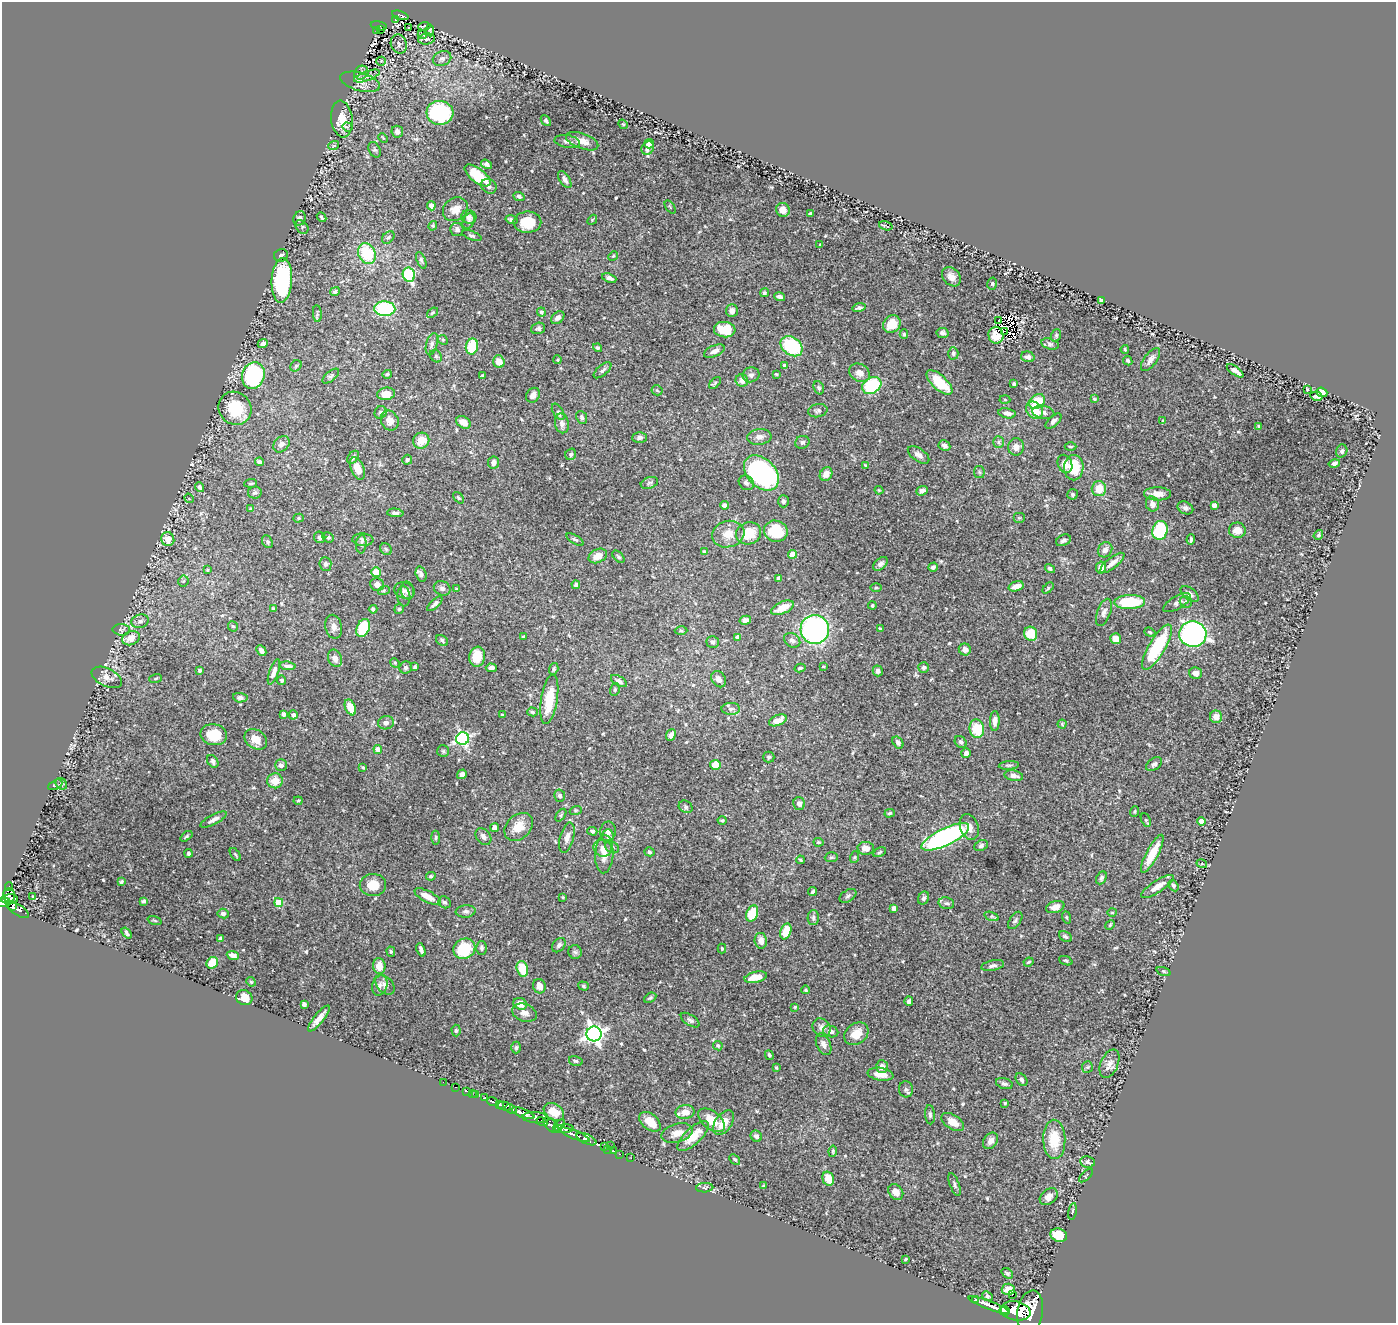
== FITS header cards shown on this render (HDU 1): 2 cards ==
NAXIS1  =                 1394
NAXIS2  =                 1321

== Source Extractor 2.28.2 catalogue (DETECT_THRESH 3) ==
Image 1394 x 1321 px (HDU 1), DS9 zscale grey, 1 PNG px = 1 image px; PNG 1398 x 1325 px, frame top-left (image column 1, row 1321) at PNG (2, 2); each listed source drawn as its Kron ellipse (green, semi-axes under 4 px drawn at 4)
Background 0.654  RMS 0.023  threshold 0.0682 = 3 sigma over >= 5 px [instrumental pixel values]
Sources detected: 565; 3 with non-positive FLUX_AUTO (blend fragments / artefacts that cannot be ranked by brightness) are neither listed nor drawn; of the other 562, the 500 brightest by FLUX_AUTO listed and drawn (62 fainter detections omitted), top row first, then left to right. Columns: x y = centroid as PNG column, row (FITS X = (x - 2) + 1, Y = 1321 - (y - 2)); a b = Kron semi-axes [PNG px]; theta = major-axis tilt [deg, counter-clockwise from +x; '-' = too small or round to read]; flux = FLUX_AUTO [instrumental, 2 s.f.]
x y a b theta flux
400 15 8 4 -16 51
396 19 3 2 - 6.2
379 26 8 4 -12 120
424 26 6 3 7 2.3
408 27 3 3 - 4.6
380 29 4 2 - 23
376 30 3 2 - 7.9
430 30 6 3 -84 3.5
422 35 4 3 - 2.2
426 39 8 5 8 3.4
399 44 9 8 - 5.4
442 58 9 7 22 6.3
381 61 4 4 - 1.7
361 73 7 6 - 5.3
367 76 13 5 19 4.5
360 82 21 9 -15 13
440 113 13 12 - 160
342 119 18 10 -83 26
546 121 6 4 -47 2.9
623 124 5 4 - 1.7
347 127 5 4 - 2.3
397 132 6 5 - 7
383 138 5 3 - 1.6
567 141 13 6 -11 6.2
582 141 17 7 -20 17
649 144 5 4 - 8.1
334 145 5 3 - 1.6
648 148 7 6 - 9.9
375 150 8 5 -64 3.4
487 164 6 4 -36 5.2
478 175 15 7 -37 46
565 179 10 5 -58 5.9
489 186 8 6 -34 4.8
519 196 5 4 - 3
431 206 5 4 - 8.3
670 207 7 4 -53 1.9
455 209 13 11 36 15
783 210 7 6 - 9.9
810 214 3 3 - 2
322 217 5 3 - 2.7
469 217 7 6 - 4.8
300 218 7 6 - 5.7
511 220 6 4 -14 4
592 220 5 4 - 1.7
469 221 8 5 66 3.4
527 222 14 10 1 39
433 226 5 4 - 2
886 226 7 2 -17 1.9
302 227 7 5 -46 3.2
457 229 7 6 - 4.3
472 236 10 4 -20 3
388 237 7 5 46 3.1
820 245 4 3 - 1.8
367 254 11 8 -66 68
281 255 7 6 - 4
613 256 5 4 - 1.8
421 260 9 4 -68 3.1
409 275 7 6 - 110
951 277 11 8 -49 12
609 278 7 4 -21 5.7
282 280 22 10 87 200
992 284 6 5 - 2.5
335 291 5 4 - 3.3
764 293 4 4 - 2.8
780 297 5 4 - 4.8
1101 300 3 3 - 2.4
859 308 7 4 14 3.5
385 309 10 7 -2 110
732 310 6 6 - 7
541 312 4 4 - 4.1
433 313 6 3 37 2.1
317 314 8 3 -86 2.2
558 318 7 5 42 5.9
999 320 2 2 - 2.5
892 324 9 8 - 27
538 328 7 5 18 4.1
725 330 11 7 -5 45
1005 331 4 3 - 1.7
942 333 6 5 - 4.3
904 334 5 4 - 2
996 335 8 7 - 18
1056 335 6 5 - 2.3
443 340 5 4 - 1.8
263 344 5 3 - 3.6
432 344 11 5 75 4.9
1050 344 9 5 -15 3.7
472 346 8 6 77 61
792 346 12 8 -36 100
598 348 4 4 - 2.6
1125 349 4 3 - 1.7
714 351 11 5 23 6.7
953 353 6 5 - 3.3
436 356 7 5 -47 2.6
1028 357 7 5 -16 5.6
1150 359 13 6 53 8.3
558 360 4 4 - 1.9
1128 361 5 4 - 2.3
499 362 6 5 - 18
296 366 6 5 - 2.1
785 366 4 4 - 5.6
603 370 11 5 41 4.5
1235 371 10 4 -35 7.8
859 373 11 8 -31 11
387 374 4 4 - 2.5
776 374 3 3 - 1.7
253 375 13 11 72 170
751 375 8 7 - 5.6
331 376 10 5 40 3.3
483 376 4 4 - 2.3
742 381 6 6 - 11
939 382 16 7 -43 55
715 383 7 4 47 2.2
1014 384 4 3 - 3.4
872 386 10 7 32 91
819 388 7 5 -69 2.7
1307 389 3 3 - 1.9
657 390 5 5 - 2
1322 392 5 4 - 6.5
386 394 9 6 7 17
533 395 8 6 55 7.6
1316 396 6 4 -12 4.4
1005 399 5 3 - 1.7
1094 399 4 3 - 2
1037 401 8 6 38 47
235 408 17 15 -47 57
1034 410 9 7 -46 32
818 411 10 6 10 3.7
381 412 6 5 - 3.1
558 412 9 5 -59 3.7
1043 412 11 6 -10 6.3
1007 413 8 5 -11 7.1
582 417 7 5 -67 4.6
390 421 10 8 -61 11
1053 421 10 5 44 5.3
1163 421 4 3 - 1.7
463 422 8 5 -34 15
562 423 10 7 -79 8.9
1259 426 4 3 - 2.4
640 437 7 5 1 4.7
759 437 12 8 6 9.8
421 441 8 7 - 20
802 442 7 6 - 4.1
998 442 6 5 - 2.9
281 444 9 7 47 8
944 446 6 5 - 5.3
1070 446 6 3 0 1.9
1016 447 8 8 - 9.3
1342 451 6 5 - 3.8
571 454 6 5 - 3.3
919 455 12 6 -35 7.7
353 457 7 5 55 4.5
407 460 5 5 - 2.6
259 462 4 4 - 5
493 463 6 5 - 5.7
1334 463 6 4 13 4.4
1065 464 9 7 -68 10
865 465 3 3 - 1.7
357 468 12 6 -67 16
1074 468 12 9 89 47
979 472 6 5 - 2.8
761 473 20 14 -46 310
826 474 7 6 - 11
251 483 6 2 5 1.9
649 483 9 5 19 3.6
746 483 8 6 -41 5.1
200 487 5 4 - 2.9
1099 489 7 7 - 25
879 490 4 3 - 1.7
922 491 6 4 22 4.9
255 492 7 6 - 3.2
1073 494 5 5 - 2.7
1158 494 13 6 -1 15
189 498 5 4 - 1.9
459 498 7 4 -48 2.1
783 501 6 5 - 4
1152 504 7 6 - 7
724 505 4 4 - 8.9
1214 505 4 4 - 9.3
1185 508 8 6 -26 5.1
251 509 4 3 - 3.7
395 513 8 4 -4 4.6
299 518 5 4 - 2.1
1019 518 6 5 - 2
1160 530 9 7 75 90
1237 530 8 7 - 15
776 531 12 10 -21 53
749 533 13 11 21 37
728 534 16 13 16 20
1318 535 5 4 - 2.3
320 537 6 5 - 3.3
328 537 6 5 - 3
168 539 7 6 - 16
575 539 9 4 -31 2.8
1191 539 5 3 - 3
363 540 10 6 -2 4.9
1063 540 8 5 22 4
267 542 7 5 -58 2.6
361 544 9 5 85 3.7
386 549 6 5 - 2.5
1105 550 8 6 53 7.3
704 551 4 3 - 1.8
792 554 4 4 - 24
598 556 9 6 26 14
618 557 7 4 -45 2.5
1112 563 15 5 39 10
325 564 7 6 - 4.2
881 564 8 5 41 5.5
933 567 5 4 - 3.8
1050 568 5 4 - 3.6
1101 568 6 5 - 14
207 570 4 3 - 2
376 572 5 4 - 29
421 574 8 5 -73 6
779 578 4 3 - 4
183 581 5 5 - 2.2
377 585 7 6 - 9.5
576 585 4 4 - 4
1016 586 8 5 17 13
442 588 8 7 - 5.4
876 588 6 4 1 1.8
1048 588 6 4 47 2.1
456 589 4 3 - 1.9
384 590 6 4 19 2.1
408 590 9 6 -78 4.2
404 591 10 8 -18 5.9
1190 594 10 5 -37 5.5
404 596 10 6 -84 5
1130 602 15 7 2 78
1186 602 6 5 - 3
1177 603 15 6 31 7.4
435 604 9 4 43 4.5
872 605 4 4 - 2.8
782 608 12 6 23 24
274 609 4 4 - 2.6
373 609 4 3 - 3
399 609 5 4 - 2.1
1104 612 14 6 70 6.7
745 620 6 4 13 6.8
140 621 9 6 18 5.6
233 626 5 5 - 3.2
334 627 12 8 -77 8.6
363 628 9 6 67 59
815 629 14 14 - 320
880 629 3 3 - 3.1
121 630 9 5 -2 2.9
681 630 6 4 -1 2.3
1150 632 6 4 -21 2.1
1031 634 7 6 - 37
1193 634 13 13 - 510
524 636 3 3 - 2.3
738 637 4 4 - 11
131 638 9 7 22 14
1115 639 5 5 - 10
442 640 6 4 -35 3.4
792 640 9 6 -34 6
713 642 6 6 - 3.5
1157 647 26 8 60 120
965 649 6 6 - 7.7
261 651 6 4 -48 6.3
477 657 10 8 81 32
335 658 9 6 -67 9.1
395 663 5 4 - 1.6
288 666 8 3 -6 4.8
823 666 3 2 - 1.6
415 667 4 3 - 2.5
924 667 5 5 - 3.3
406 668 6 6 - 3.4
491 668 5 4 - 6
800 668 5 3 - 2.3
554 669 6 4 72 2.8
200 671 4 3 - 2.9
878 671 5 5 - 5
274 672 13 4 71 7
1196 673 6 5 - 9.7
107 677 16 9 -25 11
156 678 6 3 19 1.6
719 679 8 6 -56 8.7
282 680 5 4 - 2.3
619 681 9 4 -31 4.7
615 689 6 5 - 2.7
240 698 7 4 -5 4.3
549 699 25 8 81 47
350 707 8 5 -67 27
731 709 9 6 0 5.7
533 712 5 4 - 2.3
283 714 4 4 - 5.3
293 715 4 4 - 5.5
502 715 3 3 - 1.7
1216 717 6 6 - 11
778 720 9 5 22 18
995 721 10 5 88 7.6
386 723 8 6 10 6.5
1062 724 4 4 - 1.8
977 729 9 7 -83 47
214 735 13 10 -10 36
671 735 6 4 69 6.2
256 739 12 9 -35 20
463 739 6 6 - 320
898 742 6 5 - 5.7
961 742 6 5 - 4
378 749 4 4 - 12
443 751 6 6 - 2.6
966 753 5 4 - 6.5
769 757 6 5 - 2.5
213 761 7 5 -55 4.2
1154 764 9 5 35 4.1
281 765 6 6 - 5.7
715 765 5 5 - 22
1009 765 10 4 5 3.1
363 768 4 3 - 1.6
462 774 5 4 - 5
1014 776 9 5 -9 8.5
275 781 7 7 - 20
61 784 6 5 - 3
55 785 8 4 26 2.5
560 796 6 5 - 3.9
298 801 4 4 - 1.6
799 804 6 5 - 6.4
686 807 7 6 - 2.9
576 810 6 4 19 1.8
1135 811 5 4 - 1.9
890 813 5 3 - 2.4
561 815 7 4 54 2.2
214 820 14 5 28 7.3
722 820 4 4 - 2.1
1146 820 7 4 -64 2.3
1201 821 4 4 - 20
519 827 16 12 43 24
969 827 13 9 -71 12
495 828 4 4 - 12
592 831 5 4 - 3.1
608 831 10 8 81 7.1
186 836 7 4 38 2.2
608 836 7 6 - 3.5
483 837 9 6 -50 6.2
945 837 26 8 26 320
436 838 7 4 -87 2.5
567 838 15 7 74 9.7
818 842 5 4 - 1.9
981 846 7 5 26 3.8
612 847 7 5 -30 3.7
603 848 9 8 - 7.6
866 848 8 6 -3 13
650 852 5 4 - 2.5
879 852 7 4 28 2.4
188 853 4 4 - 2.8
235 854 7 3 -55 2
604 854 19 9 87 17
1152 854 21 6 62 42
831 857 7 5 3 2.5
855 857 6 4 71 1.7
800 860 4 3 - 1.8
1202 864 5 3 - 1.7
431 876 5 3 - 2.1
1101 878 7 5 65 3.7
121 882 3 3 - 2.5
373 885 13 11 1 24
9 886 4 2 - 18
1173 886 6 4 -57 2.9
1157 887 19 6 33 14
813 892 4 3 - 2.6
9 895 7 6 - 330
848 896 9 5 31 4
33 897 4 3 - 1.7
428 897 14 5 -27 18
563 897 3 3 - 1.6
924 898 7 5 63 4.5
9 899 9 4 3 380
144 901 4 3 - 3.1
4 902 7 5 2 400
279 902 4 4 - 40
445 902 6 5 - 3.4
946 903 8 5 -14 3.9
12 907 3 2 - 170
1055 907 9 5 16 12
894 908 4 4 - 5.9
18 909 13 5 -34 280
466 911 10 6 5 4.6
1112 912 5 4 - 2
223 913 5 5 - 4.4
752 914 8 5 69 39
992 916 7 4 -19 3
813 917 7 5 89 3.4
1066 917 6 4 -71 1.8
155 920 7 3 -19 1.9
1015 920 10 5 56 3.6
1110 925 5 4 - 1.9
786 931 8 5 69 29
127 933 6 3 -52 3.1
1065 937 7 5 -32 3.2
221 939 4 3 - 4
761 941 8 6 -80 9.9
559 945 8 6 51 4.8
482 948 7 5 -89 3.3
722 948 5 4 - 1.8
464 949 11 10 - 62
421 950 7 3 -70 4.9
391 952 5 4 - 2.3
575 952 7 6 - 3.4
233 955 6 4 -22 7
1066 961 7 4 -23 2.1
1029 962 5 3 - 2.1
212 963 6 5 - 30
379 966 8 6 -86 17
993 966 11 5 12 5
522 969 8 5 -75 36
1164 971 7 3 -19 1.9
756 977 11 5 13 25
251 982 5 4 - 2
380 985 10 7 72 6.5
385 985 11 7 -44 7
539 986 7 6 - 11
583 986 5 4 - 2.3
806 990 4 4 - 2
244 998 8 7 - 16
650 998 6 4 28 2.8
909 1001 4 4 - 4.3
304 1004 4 4 - 3.3
520 1004 7 5 -22 18
795 1007 3 3 - 2.3
524 1013 13 8 -21 9.4
319 1019 16 5 50 13
690 1020 11 5 -33 4
822 1028 10 8 -51 7.9
456 1031 6 4 -89 2.8
831 1031 8 5 -17 5.7
594 1034 7 7 - 690
856 1034 13 10 37 19
824 1044 11 7 -65 7
718 1046 5 4 - 2.5
516 1048 6 4 88 2.6
769 1055 5 3 - 2.3
576 1061 7 5 -15 2.5
1109 1064 15 8 66 10
882 1067 6 6 - 7.3
1087 1067 6 5 - 2.9
776 1068 4 3 - 1.7
881 1074 13 6 -9 16
1021 1080 7 5 -52 4
443 1082 2 2 - 10
1004 1084 8 5 -18 3.7
456 1087 3 2 - 19
906 1089 8 7 - 4.1
467 1091 3 2 - 11
472 1093 3 3 - 15
476 1095 4 3 - 47
485 1098 4 3 - 140
492 1101 5 3 - 230
1005 1103 3 3 - 1.7
500 1105 3 3 - 440
504 1106 6 4 -13 670
511 1109 6 3 -27 350
554 1112 11 8 -32 25
685 1112 9 7 10 13
523 1113 12 4 -20 2000
930 1115 9 5 -86 3.5
535 1118 13 5 -4 730
712 1120 15 9 -38 25
542 1122 5 3 - 380
650 1122 12 7 -39 23
953 1122 13 7 -32 17
724 1123 14 8 54 20
551 1125 9 5 -46 580
559 1126 7 3 50 360
564 1129 9 4 3 360
677 1133 16 9 16 15
574 1135 16 3 -22 1300
693 1136 20 8 43 28
756 1136 6 5 - 6.2
586 1139 10 5 -25 1200
1054 1139 20 11 -88 39
990 1141 9 6 53 8.8
604 1146 3 3 - 35
610 1146 3 2 - 31
607 1149 3 2 - 29
614 1151 3 2 - 11
833 1151 6 3 82 2.1
619 1154 3 2 - 21
631 1158 2 2 - 13
735 1159 6 4 -43 2.2
1088 1162 7 5 -9 3.7
1086 1176 9 3 43 1.9
828 1179 7 5 -74 22
955 1184 12 4 -69 4.4
763 1186 3 3 - 1.8
705 1188 8 4 3 2.8
896 1192 8 6 -51 14
1049 1197 10 7 40 8.9
1072 1211 8 3 78 2.5
1059 1235 8 6 -18 35
906 1259 3 3 - 1.9
1007 1273 6 4 -36 2.4
1008 1289 6 6 - 15
1012 1294 3 3 - 100
987 1296 5 4 - 2.6
976 1300 3 2 - 98
989 1305 22 4 -20 2000
1005 1311 5 4 - 630
1016 1311 15 9 -12 2600
1030 1312 22 12 81 3100
At the frame edge (FLAGS 8, measured only in part): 1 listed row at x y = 4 902
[62 fainter detections neither listed nor drawn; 3 non-positive-flux detections neither listed nor drawn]